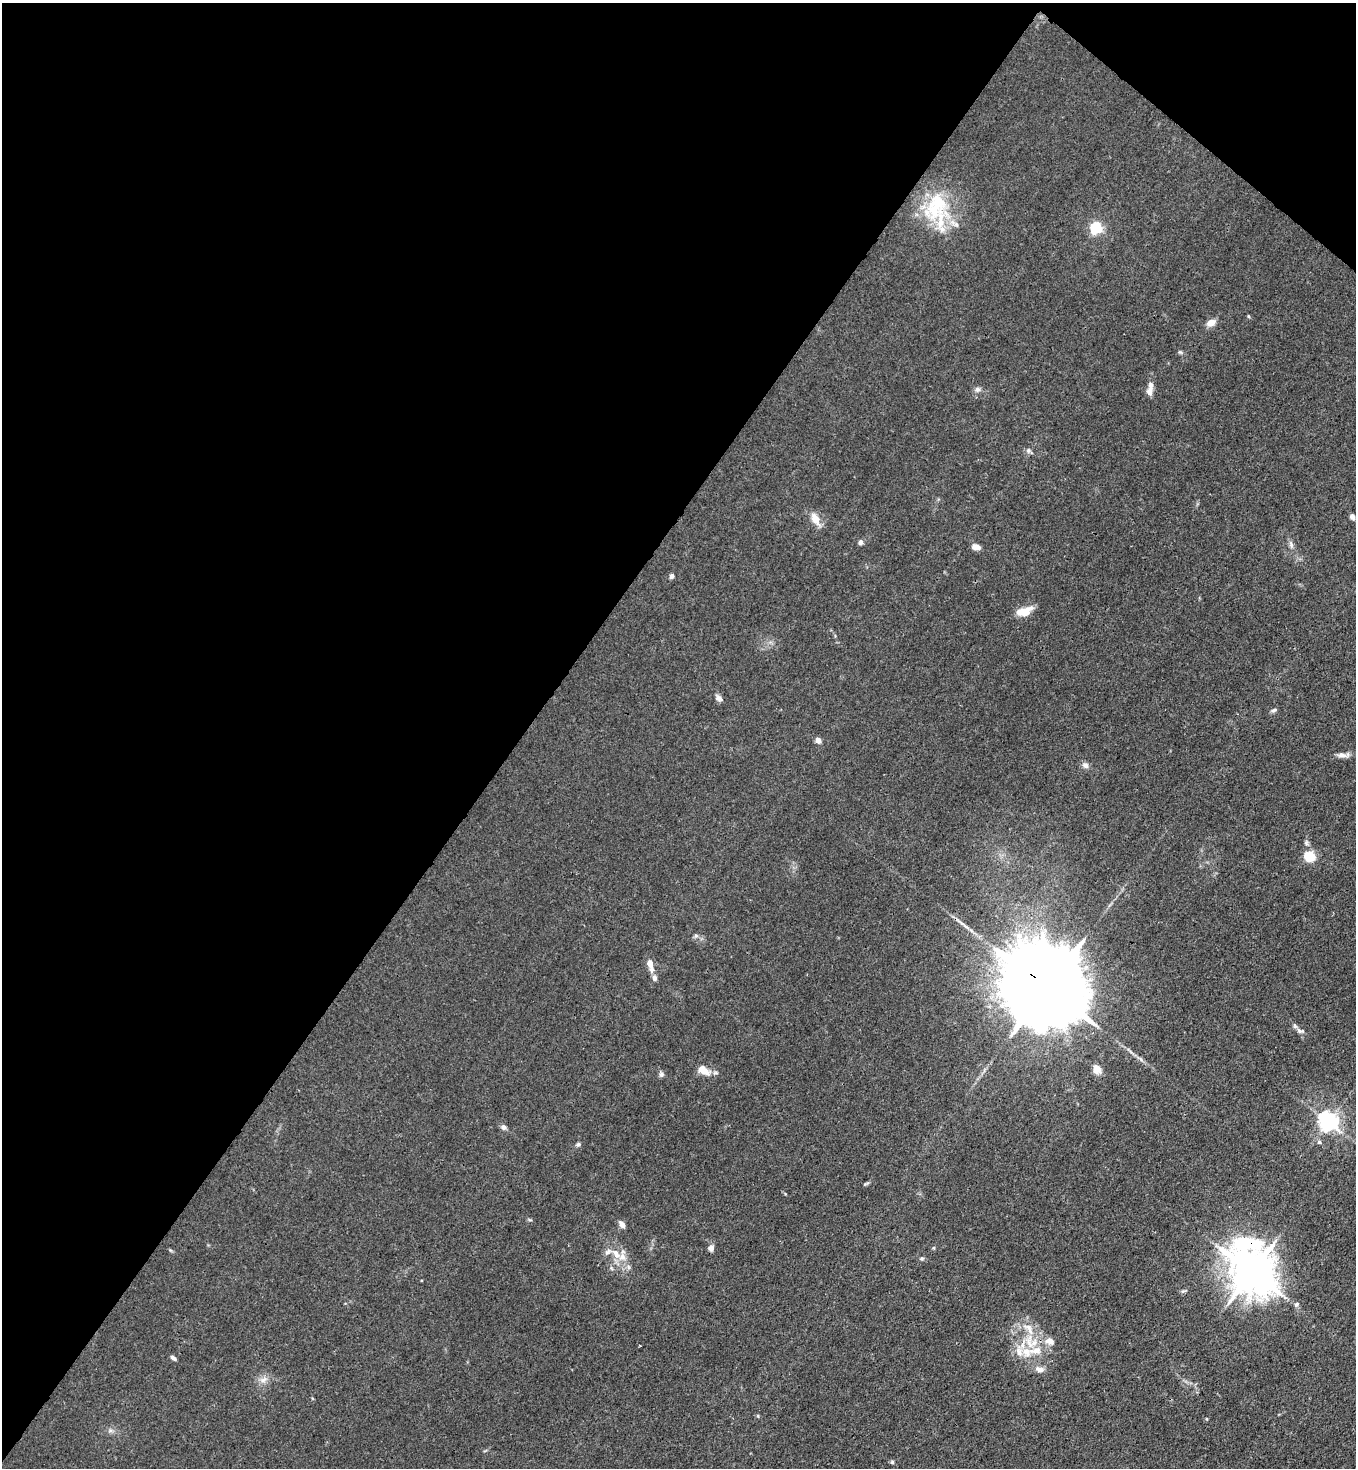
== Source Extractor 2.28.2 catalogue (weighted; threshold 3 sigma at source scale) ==
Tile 2 of 4 x 4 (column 2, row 1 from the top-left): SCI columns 1587-2940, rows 4461-5926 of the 6011 x 5988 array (HDU 1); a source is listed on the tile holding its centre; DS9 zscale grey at full resolution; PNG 1358 x 1470 px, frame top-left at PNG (2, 3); no overlay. Shown black and unused: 41% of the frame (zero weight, under 3 of 4 exposures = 7% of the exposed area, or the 3 px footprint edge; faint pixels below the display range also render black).
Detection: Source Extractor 2.28.2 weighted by HDU 2 'WHT'; one run over the whole footprint, this tile lists its part. Background 0.0213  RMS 0.0028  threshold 0.0126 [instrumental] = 3 sigma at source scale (4.5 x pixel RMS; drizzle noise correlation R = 1.50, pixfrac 1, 0.05/0.05 arcsec/px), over >= 5 px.
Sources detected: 57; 1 long thin detection or spike segment (spike, bleed or trail) — not listed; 8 inside a brighter listed object's ellipse — not listed separately; the other 48 listed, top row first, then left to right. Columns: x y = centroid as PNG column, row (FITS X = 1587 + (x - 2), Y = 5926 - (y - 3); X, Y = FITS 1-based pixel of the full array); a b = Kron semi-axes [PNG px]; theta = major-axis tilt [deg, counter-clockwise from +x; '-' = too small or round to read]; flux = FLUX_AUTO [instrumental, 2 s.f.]
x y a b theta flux
935 208 42 26 55 17
956 224 11 8 -12 1.5
1096 228 5 5 - 41
1248 316 5 3 - 0.27
1211 323 12 8 29 2
1180 352 6 4 -2 0.43
977 389 7 7 - 0.85
1150 389 19 7 80 2
1029 451 10 6 -42 0.76
1352 517 7 5 -54 0.86
815 519 16 8 -60 3.4
860 542 6 5 - 0.88
1291 544 12 5 -77 1
976 547 9 6 -8 1.9
672 576 6 5 - 0.84
1024 611 17 8 18 4.9
719 698 10 7 -48 1
1274 710 9 5 21 0.6
818 740 4 4 - 2.9
1343 755 17 6 0 1.5
1085 765 9 7 -44 1.1
1309 857 10 9 - 6.9
696 936 7 5 20 0.58
650 964 15 6 -74 2.8
1047 988 30 18 -42 7300
1300 1031 12 6 -18 1.1
1097 1069 11 8 -68 2.5
704 1070 16 9 -35 3.6
661 1075 7 6 - 0.67
1328 1121 7 6 - 160
503 1127 6 5 - 1.1
1319 1142 6 5 - 0.53
578 1144 7 5 17 0.57
622 1224 8 5 -52 1.6
711 1248 7 6 - 1.3
616 1254 17 8 -50 3.1
922 1258 6 4 -6 0.45
1252 1271 16 13 -64 1000
1183 1291 8 4 25 0.49
1296 1304 7 5 42 0.58
1050 1341 12 9 -25 2.3
1029 1343 29 10 -83 6.7
1019 1351 18 9 -81 2.9
173 1358 7 4 -37 0.75
1039 1369 14 8 -21 1.6
263 1380 12 7 35 1.6
758 1416 5 3 - 0.25
892 1462 5 5 - 0.41
Overlapping masked pixels (flux is a lower limit): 2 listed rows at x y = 1047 988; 1252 1271